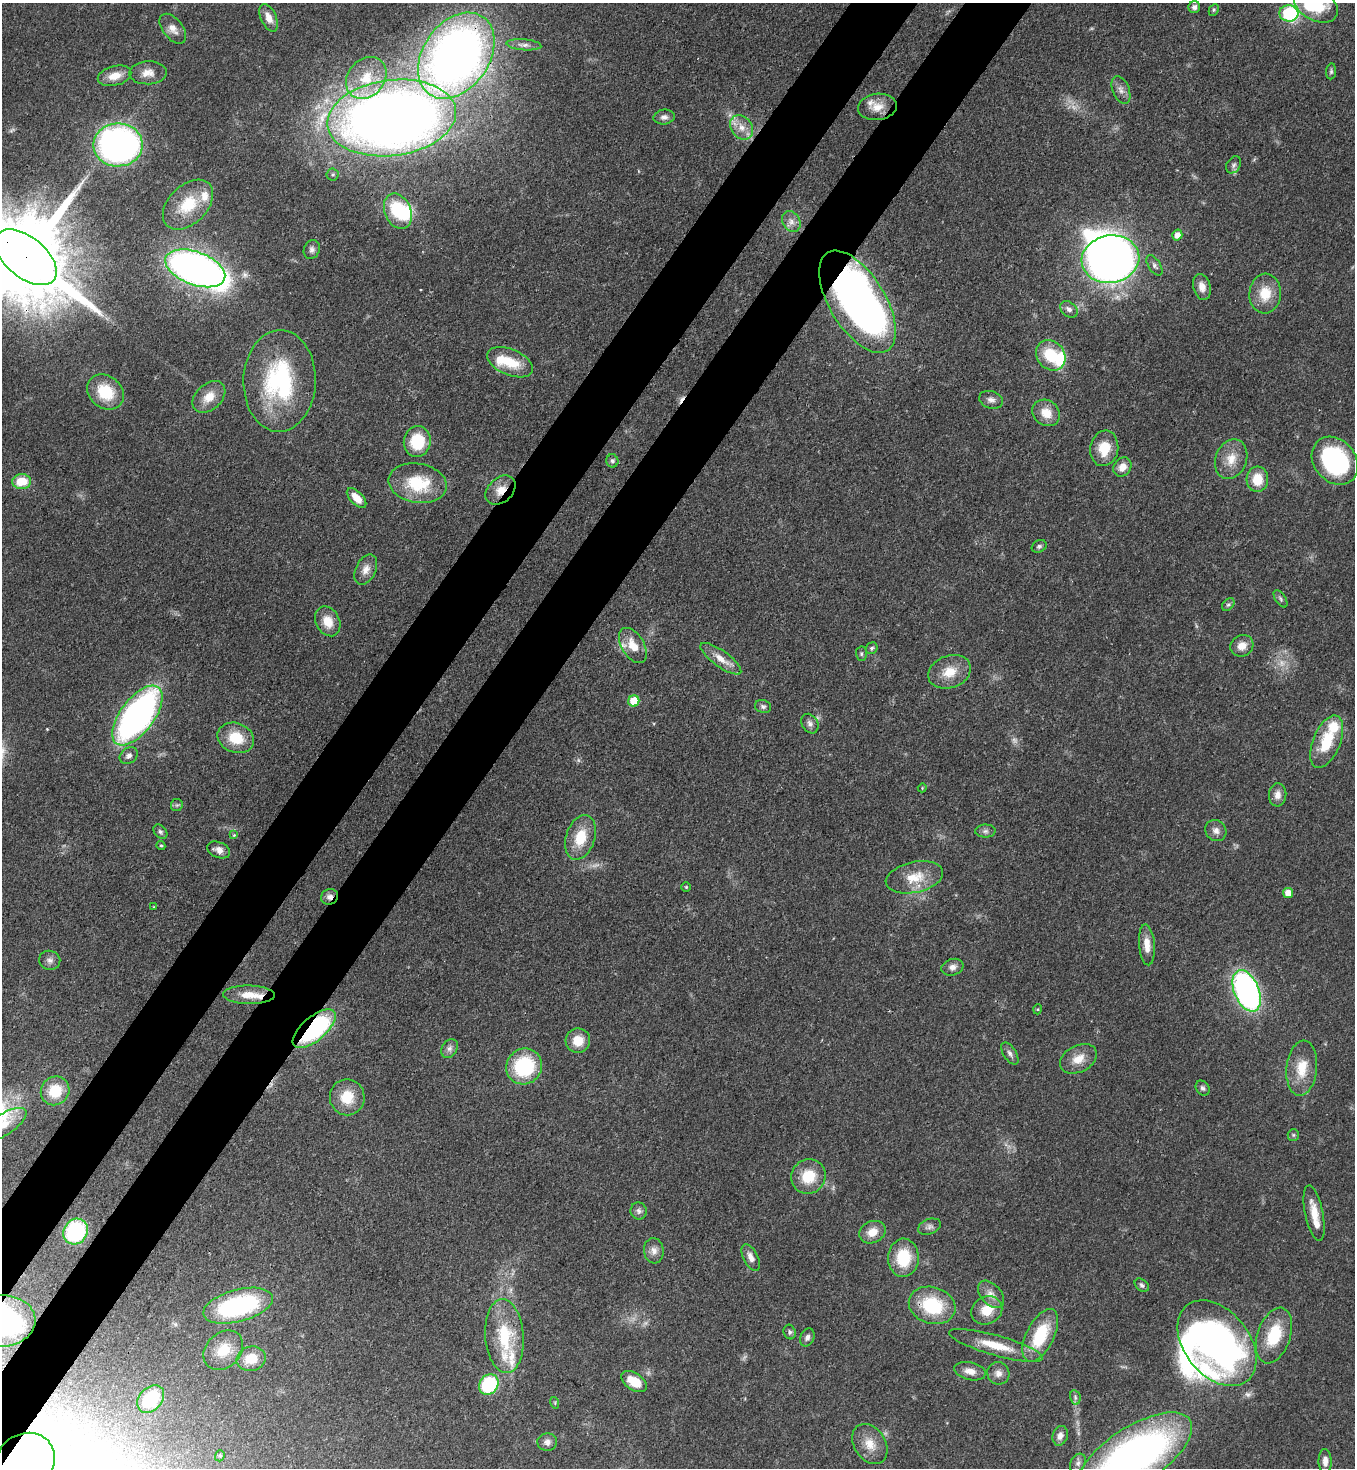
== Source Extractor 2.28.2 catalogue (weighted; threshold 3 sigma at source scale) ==
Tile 7 of 4 x 4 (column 3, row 2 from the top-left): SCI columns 3070-4422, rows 2990-4455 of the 6000 x 5978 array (HDU 1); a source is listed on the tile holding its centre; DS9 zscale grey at full resolution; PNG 1357 x 1470 px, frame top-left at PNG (2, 3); each listed source drawn as its Kron ellipse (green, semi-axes under 4 px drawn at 4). Shown black and unused: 9% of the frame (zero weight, under 3 of 4 exposures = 7% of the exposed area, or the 3 px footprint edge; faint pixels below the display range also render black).
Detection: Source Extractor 2.28.2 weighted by HDU 2 'WHT'; one run over the whole footprint, this tile lists its part. Background 0.0729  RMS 0.004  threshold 0.018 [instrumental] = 3 sigma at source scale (4.5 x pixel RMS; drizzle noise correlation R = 1.50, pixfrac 1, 0.05/0.05 arcsec/px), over >= 5 px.
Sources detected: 165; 6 too faint to see at this stretch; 7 inside a brighter object's white glare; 1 cosmic-ray / hot-pixel residue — neither listed nor drawn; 10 inside a brighter listed object's ellipse — not listed separately; the other 141 listed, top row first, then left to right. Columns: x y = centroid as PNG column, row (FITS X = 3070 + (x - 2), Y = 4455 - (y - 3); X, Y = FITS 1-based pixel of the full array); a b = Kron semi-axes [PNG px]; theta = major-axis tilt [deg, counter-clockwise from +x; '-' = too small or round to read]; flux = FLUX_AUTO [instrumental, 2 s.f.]
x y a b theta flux
1316 5 23 15 -26 18
1194 7 6 6 - 1.3
1214 10 6 4 62 0.63
1289 13 9 8 - 35
269 18 15 7 -66 3.9
173 29 17 10 -51 3.8
524 45 17 5 -5 2.2
456 56 47 33 55 320
1331 71 8 5 83 0.76
148 73 19 11 2 4.6
115 76 17 9 15 5.8
366 78 23 18 50 13
1121 90 14 8 -67 2.6
877 107 19 13 7 5.9
664 117 10 7 8 1.8
392 118 65 38 7 520
741 127 13 10 -54 4.6
118 145 24 21 0 150
1234 165 9 6 57 1.3
333 174 6 6 - 0.75
188 205 30 19 45 15
398 211 18 13 -66 23
791 221 11 8 -58 2.5
1177 235 5 5 - 3.1
312 249 10 8 66 1.6
26 257 36 20 -39 10000
1110 259 29 23 10 220
1154 265 11 6 -57 1.3
195 268 31 16 -20 230
1202 287 13 8 -75 3.5
1265 293 20 16 85 9.8
857 302 57 28 -59 240
1069 309 10 7 -39 1.7
1051 355 16 13 -50 15
510 362 24 13 -22 13
280 381 51 36 89 54
105 392 20 16 -39 15
209 397 19 13 43 6.3
991 400 12 8 -17 2.1
1046 413 14 12 -37 6.7
417 441 15 13 83 16
1104 448 18 14 80 9.4
1231 459 20 15 70 7.4
612 461 6 6 - 0.99
1335 461 26 21 -50 51
1122 467 10 8 51 4
1257 479 13 11 86 9.2
22 482 9 7 3 9.2
418 483 29 19 -10 21
501 490 17 12 43 6
357 498 12 6 -46 5.3
1039 546 8 6 27 0.95
366 570 16 10 63 3.7
1281 599 10 5 -57 0.98
1228 604 7 5 46 0.8
328 621 15 12 -63 6.2
633 645 19 11 -58 7.1
1242 646 12 10 34 4.1
872 648 6 5 - 0.85
861 654 7 5 -88 0.92
721 659 24 8 -36 5.6
950 672 22 16 20 8.7
634 701 5 5 - 10
763 706 8 6 -16 1.1
137 715 35 17 53 160
810 724 10 8 -58 1.9
236 738 19 14 -21 12
1327 742 28 13 68 16
129 756 10 7 38 1.7
922 788 4 3 - 0.37
1278 795 11 8 84 2.9
177 805 6 6 - 0.76
985 831 10 6 1 1.5
1216 831 11 10 - 2.5
160 832 8 5 -50 1
234 835 4 4 - 0.51
580 837 23 14 72 12
161 845 5 3 - 0.56
219 850 12 7 -22 2.8
914 877 29 15 12 11
686 887 5 5 - 0.49
1288 893 5 5 - 5.2
330 897 9 7 19 2.2
154 907 4 3 - 0.41
1147 945 20 8 -85 5.1
50 960 11 9 -17 1.9
952 967 11 8 18 2.2
1247 991 22 12 -67 120
249 995 26 9 -1 7.6
1038 1009 5 3 - 0.37
314 1029 26 12 41 60
578 1041 12 12 - 7.2
449 1048 10 7 56 1.8
1010 1054 12 6 -58 1.7
1078 1059 20 13 27 6.3
524 1066 18 17 - 32
1302 1068 27 15 84 10
1203 1088 8 6 -52 1.2
55 1091 15 14 - 13
347 1097 18 17 - 11
4 1124 26 10 33 7.5
1293 1135 6 5 - 0.73
808 1177 18 17 - 12
639 1211 8 8 - 1.5
1314 1213 28 9 -78 7.3
929 1227 12 7 20 1.6
75 1232 13 11 56 39
872 1232 13 10 25 5.1
654 1251 12 10 -83 2.8
751 1257 14 7 -63 3
903 1258 19 15 88 16
1142 1285 8 5 -37 1
991 1294 16 10 -48 3.7
932 1305 24 18 -17 25
238 1306 36 16 15 58
987 1310 16 13 29 8.5
2 1321 34 26 2 100
790 1332 7 6 - 0.98
1040 1335 29 13 63 21
504 1336 37 19 -86 23
1274 1336 29 16 71 17
807 1337 9 7 65 1.6
1217 1343 48 32 -51 150
996 1345 48 10 -16 13
223 1350 22 17 45 9.8
251 1359 15 12 13 8
970 1371 16 9 -12 3.9
998 1373 11 11 - 2.7
634 1381 14 8 -34 9.1
489 1385 11 9 54 32
1075 1397 7 5 -79 1
151 1399 15 11 48 19
555 1403 6 3 -73 0.46
1060 1436 10 7 72 2.5
547 1442 10 9 - 2.1
870 1444 22 15 -57 7.2
220 1456 6 4 70 0.62
1135 1456 66 28 33 200
1325 1461 12 6 -88 3
25 1462 31 27 37 260
1078 1463 10 7 62 1.7
Overlapping masked pixels (flux is a lower limit): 10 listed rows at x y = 1289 13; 456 56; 26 257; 857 302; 501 490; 330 897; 314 1029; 75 1232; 2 1321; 25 1462
Isophote crosses this tile's border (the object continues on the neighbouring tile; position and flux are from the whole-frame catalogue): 6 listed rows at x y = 1316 5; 26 257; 4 1124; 2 1321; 1135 1456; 25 1462